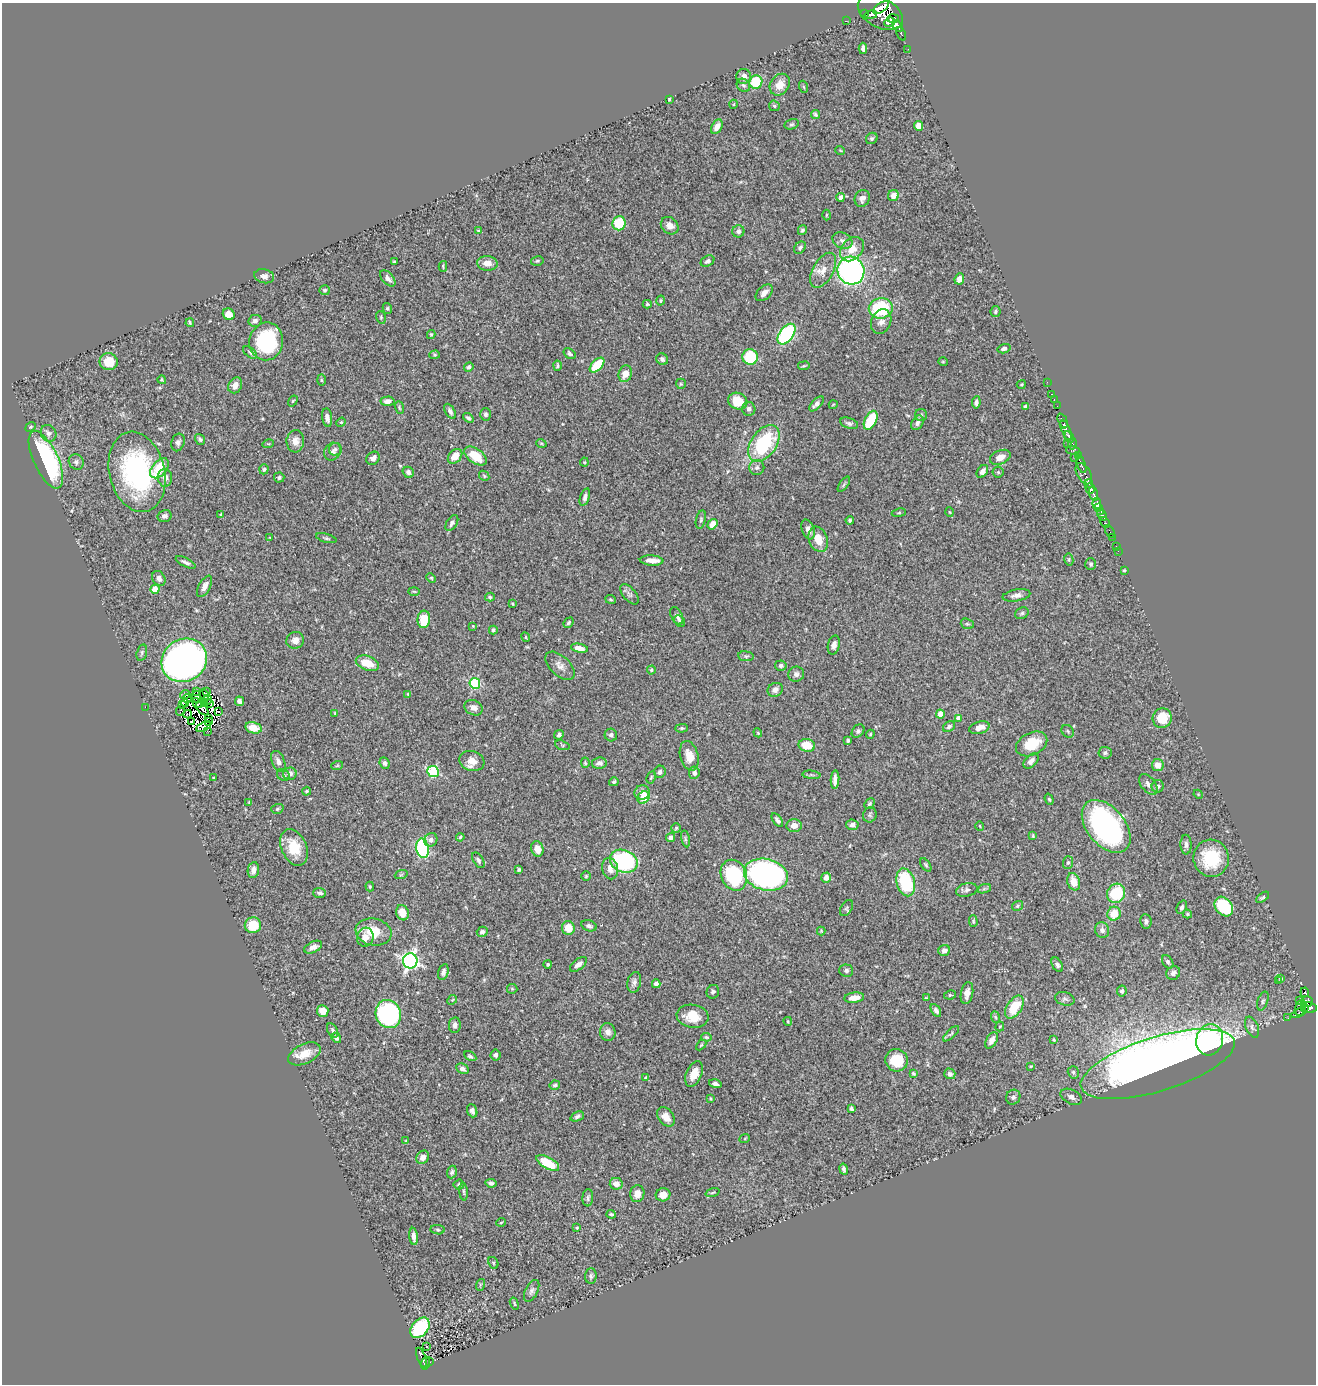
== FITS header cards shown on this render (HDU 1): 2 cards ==
NAXIS1  =                 1314
NAXIS2  =                 1382

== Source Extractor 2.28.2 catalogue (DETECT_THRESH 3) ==
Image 1314 x 1382 px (HDU 1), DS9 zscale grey, 1 PNG px = 1 image px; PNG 1318 x 1386 px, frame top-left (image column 1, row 1382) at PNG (2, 3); each listed source drawn as its Kron ellipse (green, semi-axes under 4 px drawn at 4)
Background 0.441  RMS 0.023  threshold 0.0694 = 3 sigma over >= 5 px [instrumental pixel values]
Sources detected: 443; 12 with non-positive FLUX_AUTO (blend fragments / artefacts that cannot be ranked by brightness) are neither listed nor drawn; the other 431 listed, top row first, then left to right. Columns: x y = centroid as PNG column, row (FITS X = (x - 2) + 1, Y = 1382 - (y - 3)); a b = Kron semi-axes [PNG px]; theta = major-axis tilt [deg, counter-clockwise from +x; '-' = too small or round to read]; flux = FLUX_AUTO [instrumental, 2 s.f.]
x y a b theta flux
881 7 9 4 36 300
865 13 3 2 - 7.8
880 13 24 15 -28 920
871 15 6 3 11 110
893 19 6 3 3 160
846 21 3 2 - 2
890 22 5 4 - 180
898 26 7 4 -57 120
901 34 7 3 -65 38
863 48 6 3 -85 5
908 49 2 2 - 3.2
744 76 7 7 - 8.5
756 82 7 6 - 60
743 85 7 6 - 3.8
780 85 11 9 54 18
804 87 6 4 -70 2.1
669 99 3 3 - 1.6
734 104 4 3 - 1.2
774 106 6 5 - 2.5
815 114 4 3 - 2.6
792 124 7 5 15 3.1
919 126 5 4 - 16
717 127 8 5 60 13
872 138 6 5 - 3
840 150 5 3 - 1.2
893 195 6 5 - 13
840 197 4 4 - 5
862 198 8 7 - 8.3
826 215 5 3 - 1.5
619 223 7 6 - 63
670 226 10 8 -44 11
802 230 5 4 - 3.1
478 231 4 3 - 1.8
738 231 6 6 - 4.8
842 241 10 7 -24 7.7
800 248 7 5 52 3.5
852 249 14 10 46 21
537 261 6 4 14 2.3
707 261 7 5 28 4.2
394 262 3 3 - 1.9
487 263 10 7 -3 15
443 266 5 4 - 1.9
823 270 19 10 61 17
851 271 14 13 - 420
264 276 10 7 -12 7.6
388 278 10 5 -49 6.5
959 279 5 4 - 11
324 290 5 5 - 2.3
764 293 10 6 43 8.8
661 300 5 4 - 2
647 304 4 4 - 2
387 308 5 4 - 2.3
881 308 12 10 10 98
995 312 5 5 - 2.7
229 314 6 5 - 16
381 317 6 4 -72 2.1
255 321 7 6 - 5.4
881 321 13 9 65 9.2
190 323 4 3 - 2.1
431 334 4 4 - 1.9
786 334 11 7 53 160
266 341 19 17 79 140
1004 349 6 4 15 4
250 352 8 4 -39 3.1
569 354 6 4 -36 4.1
435 355 5 4 - 2.1
750 357 8 7 - 76
662 359 6 5 - 4.3
109 362 9 8 - 32
943 362 5 4 - 1.6
597 365 9 5 45 49
557 366 5 3 - 2.5
804 366 6 3 9 1.6
469 367 5 4 - 4.3
625 374 8 6 72 18
162 380 4 4 - 2
321 380 6 4 -88 1.7
1047 382 2 2 - 4.4
681 384 5 5 - 1.9
1021 384 5 3 - 1.6
235 385 8 6 60 12
1052 394 2 2 - 2.6
1054 400 3 2 - 5.3
293 401 6 4 57 1.8
387 401 7 4 4 6.3
738 401 10 8 -24 42
976 402 6 4 82 4.1
816 404 9 4 46 6.1
833 405 4 3 - 1.2
1057 406 2 2 - 3
1025 407 4 3 - 3.5
399 408 6 4 -71 2
749 409 7 6 - 5.5
450 411 8 4 -60 4.2
486 414 6 5 - 3.6
921 415 6 6 - 3.3
327 418 9 5 -82 6.5
468 418 6 4 -40 3.9
871 420 10 6 63 64
1063 421 8 3 -64 52
341 422 5 4 - 1.8
849 423 9 5 -19 4.1
917 423 8 5 60 6.2
1064 424 4 3 - 64
31 427 5 4 - 2.2
1066 430 11 3 -67 130
48 433 9 7 -56 6.4
1069 437 6 3 -57 85
200 439 6 4 -52 3
295 441 11 9 87 13
178 442 9 6 72 5.2
541 443 5 3 - 1.5
764 443 20 12 55 140
268 444 6 3 17 1.6
1068 444 3 2 - 6
1072 444 6 4 81 25
335 449 6 6 - 3.5
1073 450 7 4 -5 30
332 452 9 8 - 6.6
455 456 8 6 47 21
475 456 13 7 -36 35
1078 456 2 2 - 0.38
1000 457 11 7 22 12
1075 457 2 2 - 7.7
373 458 7 6 - 7.3
46 460 31 12 -65 230
76 462 8 7 - 5.1
584 462 4 4 - 1.5
1081 464 9 3 -69 89
159 468 12 7 50 45
757 468 8 7 - 5.4
264 469 5 4 - 3.4
982 471 7 5 54 6.5
137 472 41 27 -76 250
408 472 6 5 - 6.7
998 472 5 5 - 2.7
1084 474 11 6 -60 130
484 476 6 4 -47 2.1
165 478 9 7 -89 8.5
279 478 5 5 - 3
844 484 9 4 55 2.8
1089 484 4 3 - 110
1090 488 5 4 - 280
1093 494 7 3 -71 61
585 497 9 4 72 5.4
1097 503 6 4 83 280
1099 508 3 2 - 44
1101 511 3 2 - 28
949 512 4 3 - 1.2
899 513 7 3 9 1.8
221 514 3 3 - 1.9
1102 515 6 3 -63 56
165 516 7 6 - 5.6
701 519 9 5 77 3.2
850 520 4 4 - 2.1
452 523 9 5 58 5
1105 523 6 4 -68 69
712 524 5 4 - 18
808 529 10 6 -69 7.9
1110 532 7 2 -62 3.1
1112 537 2 2 - 3.9
270 538 3 2 - 1.1
326 538 10 4 -16 3.1
818 539 13 9 -69 22
1116 546 2 2 - 3.3
1118 551 2 2 - 2.3
652 560 12 5 -3 11
1069 560 6 4 -80 2.1
186 562 11 4 -27 4.9
1091 564 6 5 - 3
1124 571 3 3 - 1.6
159 578 8 6 -57 7.2
431 578 5 4 - 1.7
205 586 12 5 61 9.1
155 589 4 4 - 30
414 591 6 4 -2 1.8
629 594 12 6 -50 5.1
1017 595 14 6 10 7.9
490 597 5 4 - 2.5
610 599 5 3 - 2
512 604 3 3 - 1.7
1022 613 7 5 28 2.8
677 616 9 5 -62 4.9
424 619 9 6 83 41
680 621 6 5 - 2.5
569 623 5 4 - 2.8
967 624 6 5 - 2.8
473 626 3 3 - 1.1
493 630 4 3 - 2.7
526 637 5 3 - 1.7
295 640 9 8 - 9.4
834 645 9 6 76 7.7
579 648 8 4 -12 13
142 653 8 5 74 3.3
746 656 8 5 -8 2.8
184 660 23 21 34 1100
367 663 12 7 -20 29
781 665 6 5 - 4.2
560 666 18 9 -43 11
651 670 4 4 - 3
796 674 8 7 - 5.9
475 683 5 5 - 130
775 690 8 6 32 7.9
197 691 3 2 - 1.6
207 691 4 2 - 2.3
408 694 4 3 - 1.4
185 695 5 2 - 1
204 695 6 2 -61 0.19
196 697 6 3 -89 3.3
187 699 4 2 - 0.24
208 700 4 2 - 0.36
239 701 4 4 - 6.6
185 703 4 3 - 1.6
197 703 5 3 - 2.7
205 703 2 2 - 1.5
210 703 3 2 - 1.4
182 704 4 2 - 2.2
145 707 2 2 - 28
474 708 9 7 -27 7.4
202 709 8 4 -47 0.73
180 711 6 2 65 1.5
219 712 3 2 - 3.4
335 713 4 3 - 1.4
188 714 4 2 - 2.1
940 714 4 4 - 17
208 718 2 2 - 0.32
958 718 4 4 - 11
1162 718 10 9 - 38
191 721 4 2 - 0.31
208 721 3 2 - 0.83
203 727 8 3 29 1.6
949 727 6 4 35 3.7
253 728 8 5 -13 25
682 728 6 4 2 2.6
979 728 10 6 16 13
207 731 2 2 - 2.8
858 731 7 5 47 3.4
1068 731 7 5 -47 2.9
758 733 4 3 - 1.4
870 734 4 4 - 1.9
559 735 5 4 - 3.8
611 735 6 6 - 4.6
848 740 3 3 - 2.6
1032 744 16 11 26 44
562 745 8 4 -20 2.5
807 745 8 6 -13 31
1105 753 6 6 - 4.2
689 756 15 9 -76 18
278 761 11 6 -67 7.2
472 761 13 10 -17 15
1031 761 9 5 44 7.3
384 763 6 5 - 4.8
585 763 5 4 - 2.2
599 763 7 5 8 7.2
1158 765 6 6 - 15
337 766 6 3 19 1.9
433 772 6 5 - 130
660 772 6 5 - 4.4
694 773 6 5 - 4.5
290 774 6 6 - 6.3
283 775 6 5 - 3.2
811 775 9 3 -5 3.1
651 777 6 4 63 1.8
213 778 3 2 - 1.1
835 780 9 4 87 9.2
614 782 5 4 - 2.5
1148 784 12 7 -51 7.7
1158 786 6 6 - 4.8
306 791 4 3 - 2.2
642 792 7 7 - 10
1198 794 5 3 - 1.3
644 797 7 5 47 29
1049 799 6 4 -71 2
249 802 3 3 - 1.3
870 804 6 4 47 2.7
277 809 6 4 18 2.4
870 815 8 6 69 4
777 820 8 4 -54 4.7
852 825 6 5 - 7
794 826 7 6 - 13
980 826 5 3 - 1.2
1106 826 30 19 -51 350
676 828 5 5 - 2.2
1033 836 4 3 - 1.8
460 837 4 3 - 1.7
671 837 5 4 - 5.2
685 839 8 3 -77 2.7
431 840 7 6 - 5.5
1186 845 10 5 -88 5.7
294 847 19 12 -67 40
422 848 10 6 -80 220
537 849 8 6 -73 12
1211 858 19 17 -74 71
478 860 9 5 -56 4
624 861 14 11 -22 200
1068 862 6 5 - 2.8
926 865 7 4 -56 2.8
610 868 11 8 -78 12
253 870 8 5 81 8.7
519 870 4 3 - 2.5
401 875 6 4 19 2.1
734 875 16 12 -65 130
766 875 22 15 -14 540
586 876 5 5 - 2
826 878 5 5 - 11
906 882 14 9 -75 97
1074 882 9 6 -71 20
370 886 5 3 - 1.5
984 889 7 4 19 3.1
967 890 11 6 15 5.4
320 893 6 5 - 4.3
1116 893 10 9 - 64
1263 897 7 4 36 2.7
1017 906 6 4 34 2.6
1224 906 11 8 -51 91
1182 907 7 5 67 4.2
847 908 9 5 58 3.3
402 913 8 6 -70 20
1114 914 7 6 - 26
1187 914 5 4 - 2.1
973 921 6 4 -89 2.4
1146 922 7 5 -80 5.2
253 925 8 8 - 44
589 926 8 5 -17 4.6
568 928 7 6 - 23
1102 930 8 7 - 6.6
821 931 4 4 - 1.5
374 932 18 13 -11 38
482 932 5 5 - 4.2
365 937 9 8 - 14
313 947 10 5 26 7.8
944 951 6 5 - 7.4
410 961 7 7 - 480
1168 962 7 5 -58 3.1
548 964 4 4 - 2.1
578 964 10 5 38 8.2
1057 965 8 5 -59 4.3
846 971 7 6 - 4
443 972 8 5 76 6.4
1173 973 7 6 - 4.6
1281 979 4 3 - 2.5
1278 981 2 2 - 0.77
634 982 10 6 79 6
656 984 4 4 - 8.8
512 989 5 5 - 2
1122 991 5 5 - 3.3
713 992 7 6 - 4.6
1305 992 5 4 - 56
967 993 11 6 79 10
950 995 6 4 10 2.2
854 998 10 5 7 17
926 998 4 3 - 1.5
1065 999 10 6 -13 4.7
452 1000 5 4 - 1.8
1300 1000 3 2 - 7.9
1263 1001 10 5 72 3.7
1307 1001 6 5 - 100
1014 1007 13 7 56 47
1305 1007 3 3 - 42
1310 1007 7 5 -12 180
1300 1008 8 5 73 48
936 1010 7 4 -59 6.1
323 1011 6 6 - 18
1298 1013 7 3 24 21
388 1014 14 12 -68 200
692 1016 16 11 -9 31
995 1017 6 4 -70 2.3
1288 1018 3 2 - 3.6
788 1021 4 3 - 1.4
455 1025 8 6 82 6.6
1000 1026 5 4 - 2.1
1252 1027 11 6 -67 5.4
333 1030 8 5 -61 3.2
608 1032 9 8 - 8.7
951 1034 10 4 42 2.7
706 1037 5 3 - 2.3
336 1038 5 4 - 4
992 1040 9 5 61 9.6
1054 1040 4 3 - 2.4
1210 1040 16 13 74 110
701 1045 6 3 45 1.7
304 1054 17 9 26 24
496 1055 5 5 - 5
470 1056 7 4 -29 2.6
897 1060 11 11 - 46
1158 1064 80 27 17 1800
1031 1066 4 3 - 1.5
462 1069 7 5 -26 5.9
1073 1072 6 5 - 3.1
913 1073 4 3 - 2.4
694 1074 13 8 66 22
950 1074 5 5 - 4.3
646 1078 4 3 - 2.4
715 1084 6 4 -16 4.8
555 1085 5 4 - 3
1013 1097 7 7 - 5
1071 1097 11 7 -27 7.3
711 1099 4 2 - 1.2
851 1109 4 3 - 3.7
472 1111 7 5 -69 5.2
577 1116 7 4 23 3.9
666 1117 11 7 -52 15
745 1138 5 3 - 1.4
406 1141 4 4 - 1.8
423 1157 7 6 - 8.5
548 1163 13 5 -29 45
843 1169 6 3 -79 3.8
452 1172 6 5 - 3.5
491 1183 5 4 - 3.9
459 1184 5 5 - 2.7
616 1184 6 6 - 12
464 1192 9 3 -85 2.4
712 1193 7 3 19 2
637 1194 8 7 - 12
663 1195 7 6 - 16
588 1198 8 5 87 3.6
611 1214 5 4 - 2.8
501 1222 5 3 - 1.3
577 1228 4 3 - 1.7
438 1230 7 4 -7 2.5
414 1236 8 3 -85 7.8
493 1263 6 4 -62 2.2
591 1276 7 6 - 3.8
480 1285 6 3 72 1.8
532 1291 12 6 64 5.3
514 1303 6 3 -69 1.7
420 1328 11 8 50 110
427 1347 2 2 - 1.2
421 1358 10 3 -67 48
430 1362 3 2 - 9.4
425 1363 6 2 71 13
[12 non-positive-flux detections neither listed nor drawn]